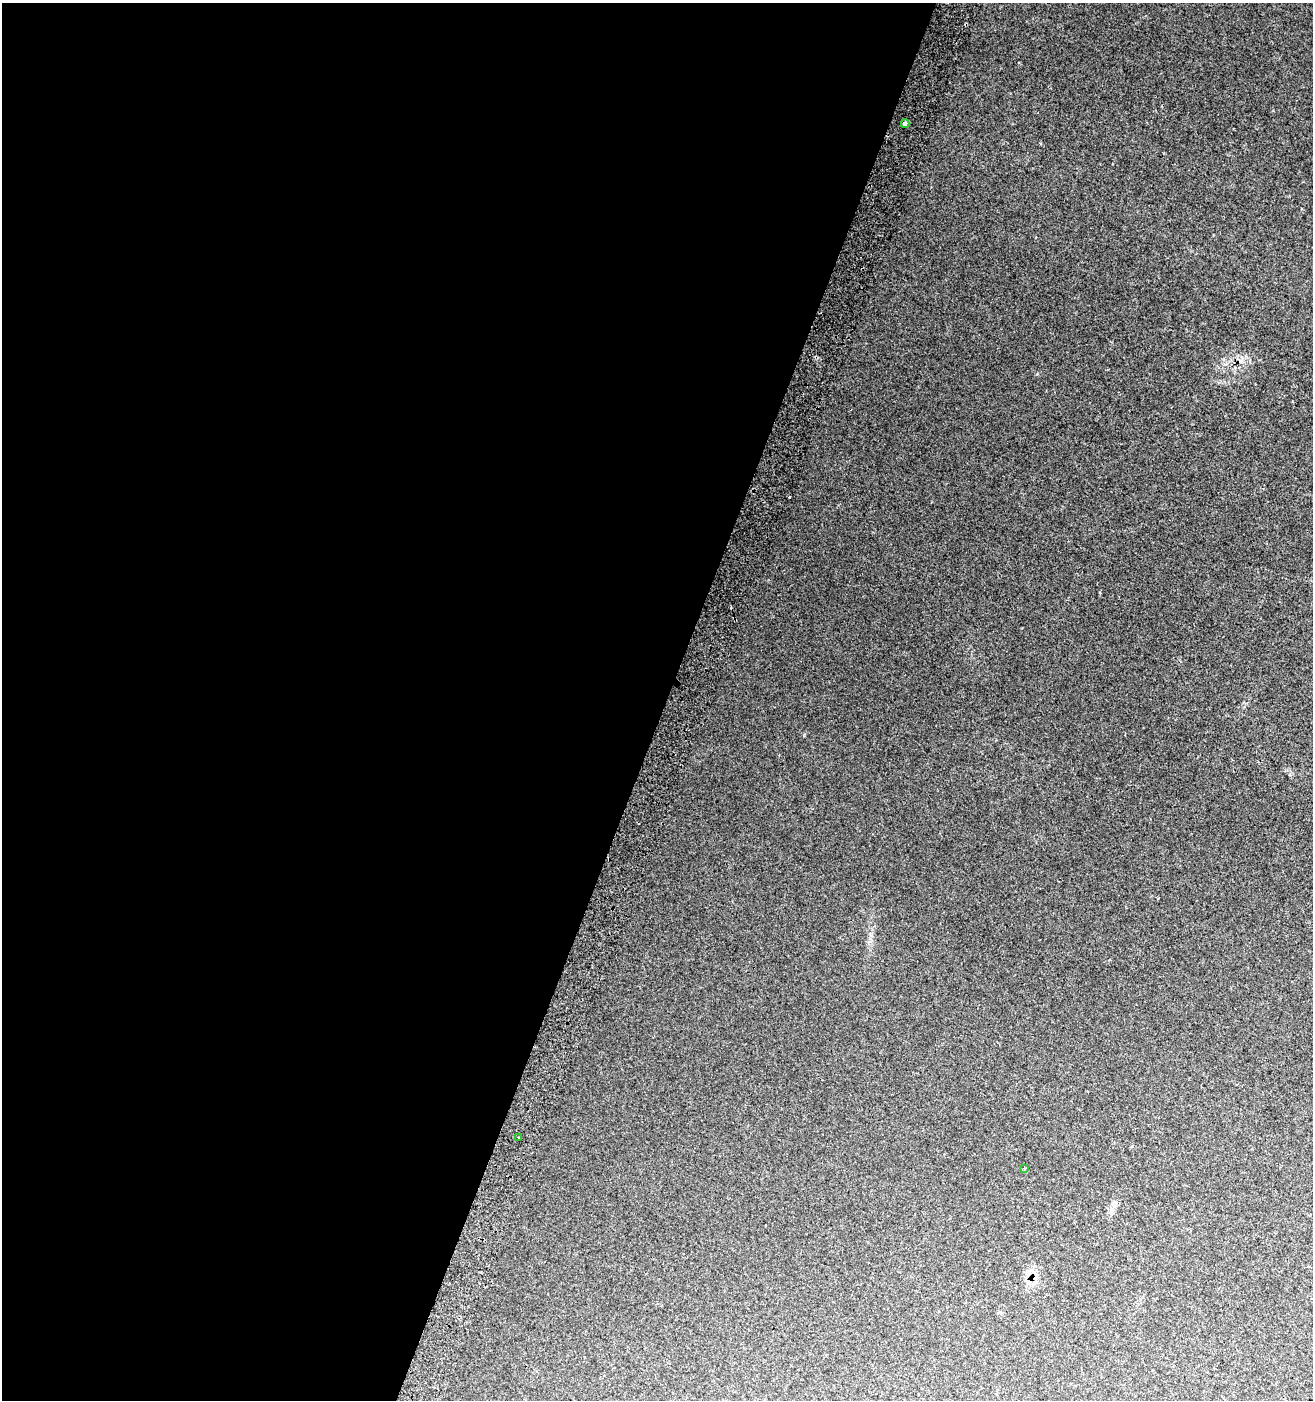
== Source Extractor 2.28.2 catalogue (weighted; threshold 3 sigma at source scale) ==
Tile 5 of 4 x 4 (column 1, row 2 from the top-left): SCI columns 313-1623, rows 2816-4213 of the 5803 x 5636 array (HDU 1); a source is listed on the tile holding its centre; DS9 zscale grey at full resolution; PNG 1315 x 1402 px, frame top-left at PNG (2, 3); each listed source drawn as its Kron ellipse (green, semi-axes under 4 px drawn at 4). Shown black and unused: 51% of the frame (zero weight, under 2 of 3 exposures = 6% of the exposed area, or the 3 px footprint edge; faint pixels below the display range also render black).
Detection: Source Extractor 2.28.2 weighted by HDU 2 'WHT'; one run over the whole footprint, this tile lists its part. Background 0.0189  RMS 0.011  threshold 0.0481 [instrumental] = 3 sigma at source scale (4.5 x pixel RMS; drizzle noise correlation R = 1.50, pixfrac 1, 0.0396/0.0396 arcsec/px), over >= 5 px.
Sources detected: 4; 1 cosmic-ray / hot-pixel residue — neither listed nor drawn; the other 3 listed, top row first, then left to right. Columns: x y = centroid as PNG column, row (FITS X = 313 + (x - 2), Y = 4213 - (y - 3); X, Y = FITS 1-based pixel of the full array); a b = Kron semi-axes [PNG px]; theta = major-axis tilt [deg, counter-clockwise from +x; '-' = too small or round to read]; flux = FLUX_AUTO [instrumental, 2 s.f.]
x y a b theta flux
905 124 4 3 - 13
518 1138 3 3 - 2.1
1024 1169 4 3 - 1.2